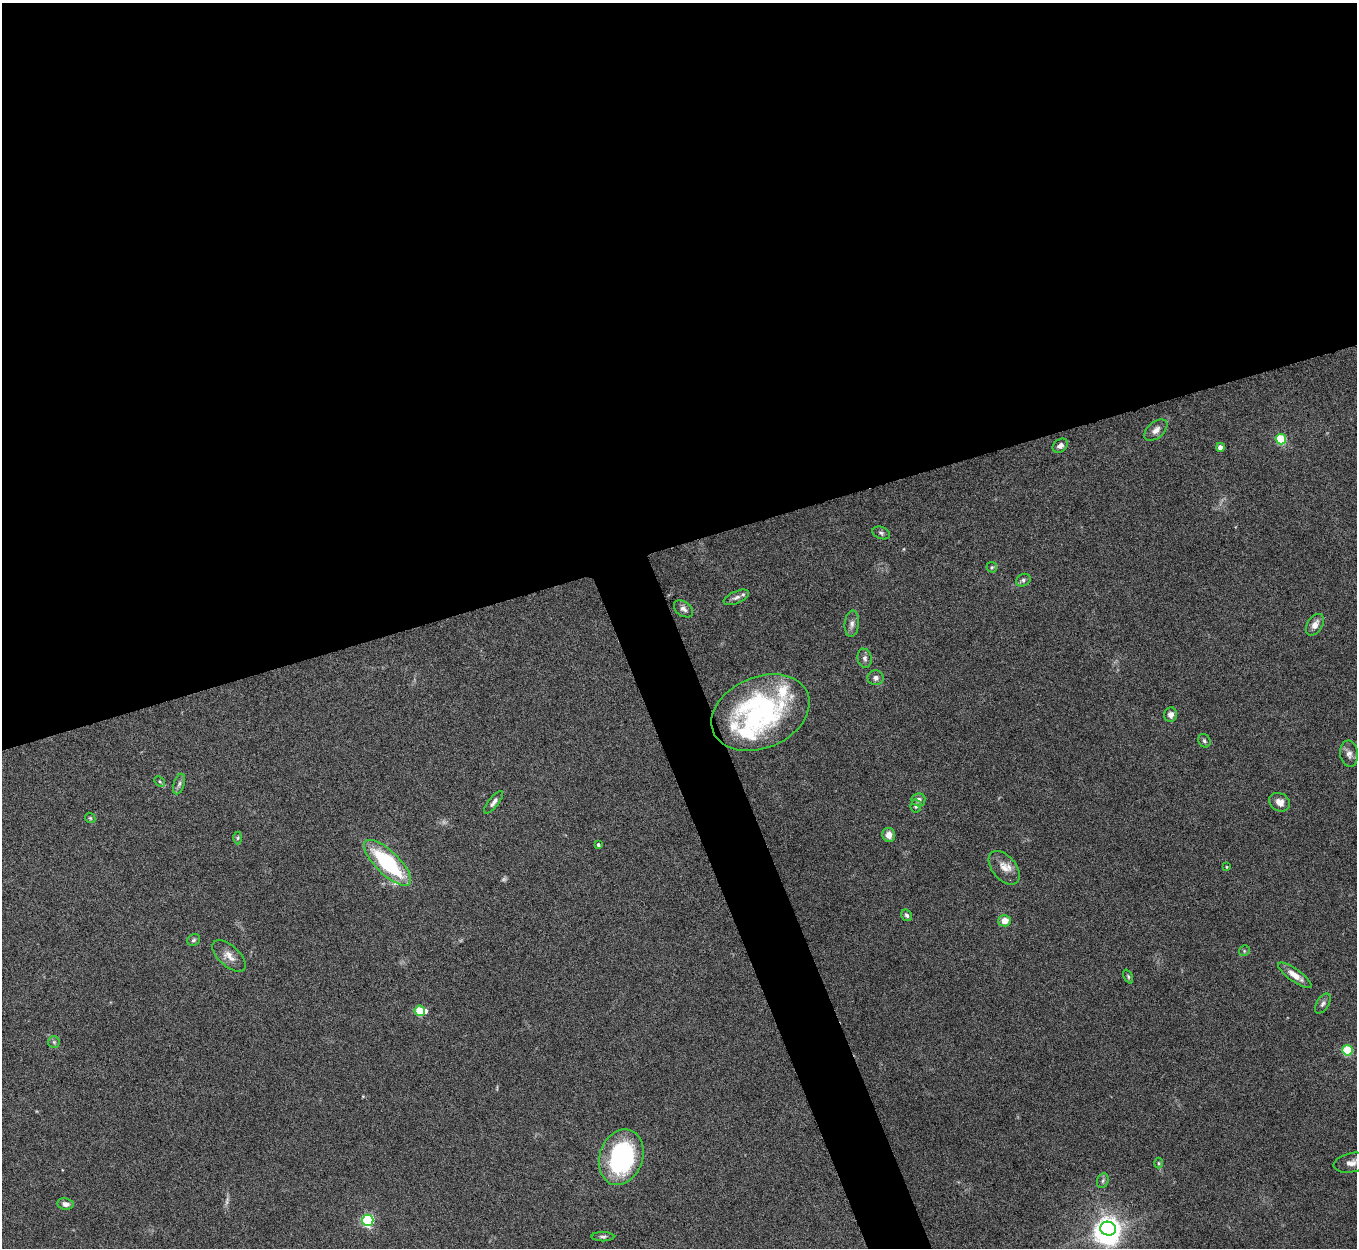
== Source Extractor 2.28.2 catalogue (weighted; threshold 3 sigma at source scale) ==
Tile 2 of 4 x 4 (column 2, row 1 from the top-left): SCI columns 1358-2712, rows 3888-5133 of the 5425 x 5409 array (HDU 1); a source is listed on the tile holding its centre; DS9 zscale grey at full resolution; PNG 1359 x 1250 px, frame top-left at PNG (2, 3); each listed source drawn as its Kron ellipse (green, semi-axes under 4 px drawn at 4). Shown black and unused: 46% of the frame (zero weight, under 5 of 10 exposures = <1% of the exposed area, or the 3 px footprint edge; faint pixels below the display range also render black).
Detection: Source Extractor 2.28.2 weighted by HDU 2 'WHT'; one run over the whole footprint, this tile lists its part. Background 0.161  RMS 0.0059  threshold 0.0242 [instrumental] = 3 sigma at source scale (4.09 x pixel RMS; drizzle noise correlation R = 1.36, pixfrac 0.8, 0.05/0.05 arcsec/px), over >= 5 px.
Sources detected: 57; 2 too faint to see at this stretch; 1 inside a brighter object's white glare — neither listed nor drawn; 5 inside a brighter listed object's ellipse — not listed separately; the other 49 listed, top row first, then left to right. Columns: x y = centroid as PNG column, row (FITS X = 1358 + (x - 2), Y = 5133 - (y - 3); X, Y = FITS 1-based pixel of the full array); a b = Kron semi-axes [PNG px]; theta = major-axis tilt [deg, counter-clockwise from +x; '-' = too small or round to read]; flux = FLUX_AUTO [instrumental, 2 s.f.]
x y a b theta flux
1156 430 13 8 40 3.3
1281 439 5 5 - 36
1060 446 8 6 37 2.1
1220 447 4 4 - 3.8
881 533 9 6 -20 1.3
992 567 5 5 - 0.88
1023 580 8 6 29 1.4
736 597 13 6 23 2.6
683 609 11 7 -36 2.3
852 624 13 7 85 2.7
1315 625 12 7 58 4.3
865 658 9 7 -79 1.9
876 678 8 7 - 2.3
760 713 51 35 23 91
1171 715 7 6 - 2.7
1204 741 7 6 - 1.2
1349 754 13 9 -83 3.1
160 781 6 4 -44 0.78
179 784 11 5 71 1.7
918 800 7 6 - 2.4
494 802 14 5 51 2.1
1280 802 11 8 -31 3.7
916 806 6 5 - 1
90 818 6 4 -44 0.73
889 835 7 6 - 3.9
238 838 6 4 89 0.75
598 845 4 3 - 1.1
387 863 30 11 -44 52
1227 867 4 3 - 0.56
1004 868 19 11 -50 6.2
907 915 6 5 - 1.1
1005 921 6 5 - 5.6
194 940 7 5 34 1
1244 951 6 4 48 0.73
229 956 20 10 -42 5.4
1295 975 20 6 -35 6
1128 976 7 4 -64 0.76
1323 1004 11 6 58 1.7
420 1011 5 5 - 24
54 1042 6 5 - 0.93
1347 1050 5 5 - 36
621 1157 28 21 71 79
1158 1163 5 3 - 0.64
1351 1163 18 9 11 4.9
1103 1181 7 5 70 1.3
65 1204 8 6 -7 2.7
368 1220 6 5 - 78
1108 1229 8 7 - 410
603 1237 11 4 0 1.4